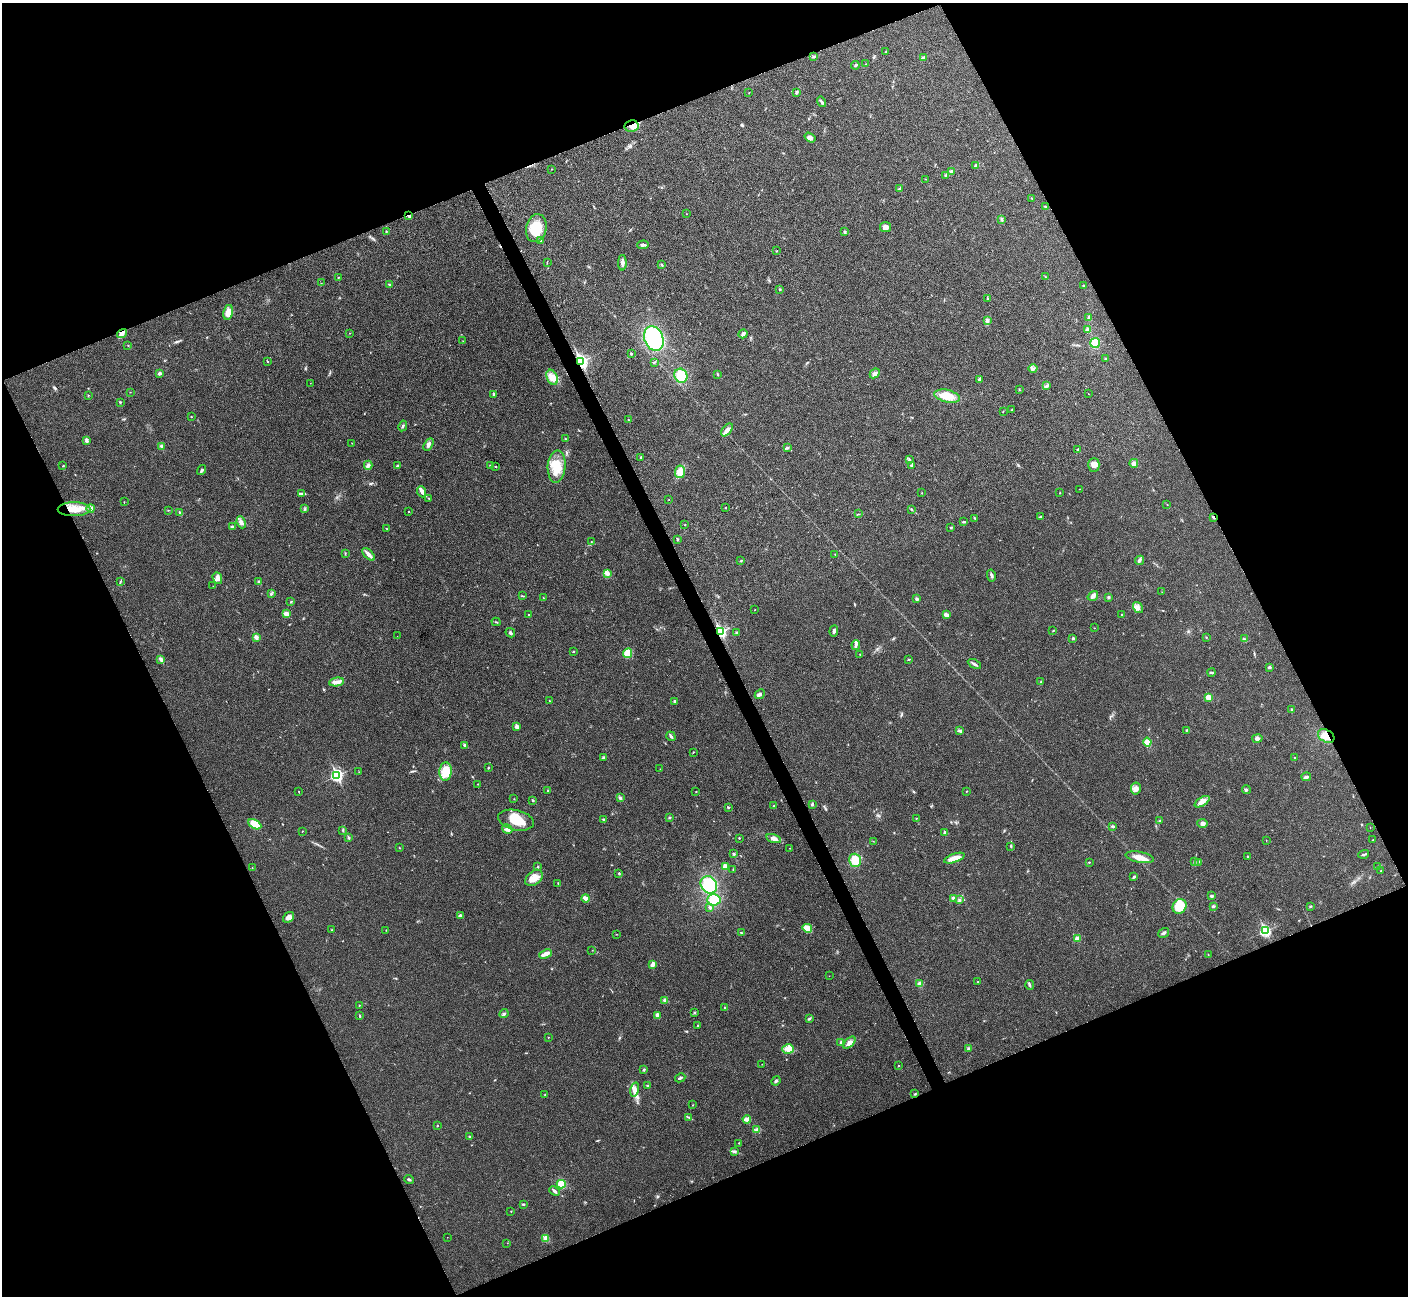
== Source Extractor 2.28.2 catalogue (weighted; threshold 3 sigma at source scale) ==
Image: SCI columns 5-5625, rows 166-5341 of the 5634 x 5628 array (HDU 1 of 3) = the unmasked area's bounding box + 8 px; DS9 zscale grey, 4 x 4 block average (1 PNG px = mean of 4 x 4 image px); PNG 1410 x 1298 px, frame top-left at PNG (2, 3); each listed source drawn as its Kron ellipse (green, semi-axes under 4 px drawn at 4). Shown black and unused: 44% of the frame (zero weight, under 3 of 4 exposures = <1% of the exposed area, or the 3 px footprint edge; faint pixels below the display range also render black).
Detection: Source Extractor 2.28.2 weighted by HDU 2 'WHT'. Background 0.0215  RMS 0.0053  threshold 0.0237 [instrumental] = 3 sigma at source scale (4.5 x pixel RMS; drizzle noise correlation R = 1.50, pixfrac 1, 0.05/0.05 arcsec/px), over >= 5 px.
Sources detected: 336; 4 inside a brighter object's white glare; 2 cosmic-ray / hot-pixel residue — neither listed nor drawn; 2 coinciding with a brighter row at this scale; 11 inside a brighter listed object's ellipse — not listed separately; the other 317 listed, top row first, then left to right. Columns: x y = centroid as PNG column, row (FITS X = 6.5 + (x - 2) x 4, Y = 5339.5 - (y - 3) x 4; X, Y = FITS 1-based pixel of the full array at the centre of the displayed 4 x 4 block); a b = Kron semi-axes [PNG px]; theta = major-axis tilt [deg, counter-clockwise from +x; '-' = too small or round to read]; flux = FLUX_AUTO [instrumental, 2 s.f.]
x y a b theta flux
886 51 2 2 - 1.3
814 56 3 3 - 3.5
923 58 4 4 - 7.9
866 64 2 2 - 1
855 65 4 2 - 3.5
796 92 3 2 - 5.1
749 93 2 2 - 1
822 102 5 2 - 5.9
632 126 7 6 - 23
810 138 6 4 -36 12
975 166 3 2 - 3.4
552 169 2 2 - 1.1
951 171 4 3 - 7.3
946 176 3 3 - 4.9
926 179 2 2 - 0.81
899 189 3 2 - 2.8
1032 198 2 2 - 1.5
1045 206 2 2 - 1.6
686 214 2 2 - 0.86
409 216 3 2 - 6
1002 219 3 2 - 2.7
885 227 5 5 - 13
536 228 14 10 77 70
386 232 3 2 - 1.9
845 232 3 3 - 4.4
540 240 2 2 - 1.8
643 245 5 2 - 7
776 251 2 2 - 1.4
547 262 2 2 - 1
622 263 8 3 -90 12
662 265 4 2 - 2.8
1046 277 3 2 - 1.9
338 278 2 2 - 1.8
321 283 2 2 - 0.82
390 284 4 2 - 4
1084 286 3 2 - 2.7
780 289 2 2 - 2.4
987 299 3 2 - 2.5
228 312 7 4 78 27
1089 317 3 2 - 4.6
987 320 4 3 - 6.6
1087 330 3 2 - 12
349 333 2 2 - 0.79
122 334 5 4 - 10
743 334 4 3 - 9.5
654 339 13 9 -68 240
463 341 2 2 - 0.99
1095 343 5 4 - 35
128 345 2 2 - 1.2
631 353 3 2 - 2.4
1106 359 2 2 - 1.8
268 361 2 2 - 1.6
581 361 3 2 - 790
654 362 3 2 - 2.4
1033 368 4 2 - 4.2
160 373 3 2 - 11
875 373 5 3 - 12
717 374 4 2 - 2.7
681 376 7 6 - 73
552 377 8 5 -67 23
980 379 3 2 - 6.1
310 383 2 2 - 0.71
1047 386 3 2 - 3.2
1019 389 2 2 - 1.9
130 392 2 2 - 0.77
494 394 2 2 - 14
1088 394 2 2 - 0.73
88 395 2 2 - 1.5
947 396 13 6 -12 52
120 402 2 2 - 2.1
1012 410 4 2 - 2.8
1003 411 2 2 - 1.4
191 417 2 2 - 1.4
628 420 2 2 - 3.4
403 426 5 2 - 4
727 430 7 4 50 14
565 439 3 2 - 2.5
86 441 4 3 - 5
352 443 2 2 - 0.84
428 444 7 3 60 11
161 446 3 3 - 5
787 448 3 2 - 2.6
1078 449 3 2 - 2.2
641 458 3 2 - 3.2
910 460 3 2 - 2.6
1134 463 4 3 - 14
368 465 4 3 - 6.8
911 465 3 2 - 3.6
1094 465 7 5 89 17
63 466 2 2 - 1.8
398 466 4 2 - 3.7
490 466 2 2 - 2.1
496 467 2 2 - 2.1
557 467 16 9 87 61
202 470 5 2 - 5.4
680 472 6 5 - 37
1080 489 2 2 - 0.78
422 492 6 4 -68 10
922 493 2 2 - 1.1
1060 493 2 2 - 0.97
301 494 4 2 - 3
429 498 2 2 - 3.1
669 500 2 2 - 0.81
124 502 2 2 - 0.98
1167 504 2 2 - 0.88
725 507 2 2 - 1.5
91 508 4 3 - 11
74 509 16 7 1 56
305 509 3 2 - 2.1
911 509 3 2 - 2.2
168 510 2 2 - 1
409 512 2 2 - 1.2
180 513 4 2 - 3.9
858 514 2 2 - 1.4
1041 517 3 2 - 2
1213 517 3 2 - 4.3
975 518 3 2 - 2.5
241 522 6 4 -68 11
964 522 3 2 - 2.6
685 525 2 2 - 1.4
232 527 4 2 - 4.6
386 528 2 2 - 1.3
951 528 3 2 - 2.2
678 539 2 2 - 3.6
591 542 2 2 - 1
345 554 2 2 - 1.2
369 554 8 3 -45 19
835 554 2 2 - 1.7
1140 560 5 3 - 5.6
741 561 3 2 - 3.3
607 573 4 2 - 5.2
991 575 6 3 -78 6
217 578 6 4 -71 17
120 581 2 2 - 1.6
259 582 3 2 - 4.2
213 586 2 2 - 0.55
1162 592 2 2 - 0.58
271 594 3 2 - 2
522 596 3 2 - 2.2
1093 596 6 4 34 13
1108 597 2 2 - 6.4
543 598 2 2 - 0.97
917 599 2 2 - 18
291 602 3 2 - 2.8
1138 608 6 4 -55 11
755 610 2 2 - 0.92
286 614 4 3 - 13
529 615 2 2 - 1.8
946 615 3 2 - 17
1122 615 2 2 - 2.9
496 622 4 2 - 2
1094 628 2 2 - 0.99
834 631 6 3 83 6.2
1053 631 2 2 - 1.6
720 632 3 2 - 520
510 633 5 2 - 5.1
737 633 3 2 - 2.6
397 636 2 2 - 0.53
256 637 2 2 - 34
1206 637 2 2 - 1.7
1073 638 3 2 - 2.8
1244 639 2 2 - 2.2
856 645 5 2 - 7.1
573 651 2 2 - 2.6
627 653 5 4 - 35
860 654 2 2 - 1
161 659 4 3 - 7.9
909 659 3 2 - 2.8
974 664 7 2 -28 6
1269 667 3 2 - 5.8
1212 672 4 2 - 3.2
337 682 8 4 8 14
1041 682 2 2 - 2.1
760 694 5 3 - 6.5
1208 697 2 2 - 75
550 701 2 2 - 1.7
675 702 3 2 - 6.6
1292 709 3 2 - 2.4
517 726 2 2 - 31
1187 730 3 2 - 2.4
960 731 4 3 - 5
671 736 5 2 - 6
1326 736 9 6 -32 28
1257 738 5 4 - 8.8
1147 742 4 4 - 21
465 745 4 2 - 6.7
693 752 2 2 - 1.8
604 758 3 2 - 3.6
1295 758 2 2 - 2.9
488 768 2 2 - 2.5
660 769 2 2 - 0.51
359 772 2 2 - 0.98
446 772 9 6 86 52
337 775 3 2 - 590
1306 777 5 3 - 6.8
478 784 2 2 - 2.2
1136 788 6 5 - 15
1246 789 4 2 - 3.9
548 791 2 2 - 1.1
967 791 2 2 - 1.3
299 792 2 2 - 1.2
696 792 2 2 - 1.1
620 798 4 2 - 4.9
514 799 2 2 - 1.1
533 800 3 2 - 2.7
1202 802 8 3 32 20
812 804 3 2 - 5
774 806 2 2 - 3
728 807 3 2 - 2.8
669 818 2 2 - 2.6
916 818 2 2 - 1.3
603 819 3 2 - 3.2
516 820 18 10 -13 87
1160 821 3 2 - 2
1203 823 5 4 - 11
255 824 7 4 -29 64
1113 826 4 2 - 4.3
1370 828 2 2 - 0.7
507 829 5 4 - 11
343 830 2 2 - 1.6
302 831 2 2 - 1
945 833 2 2 - 25
349 838 4 2 - 3.8
739 838 2 2 - 2.3
774 838 7 4 -16 13
1266 840 2 2 - 1.6
1373 840 2 2 - 0.93
873 841 2 2 - 0.78
1011 846 3 2 - 2.9
399 848 2 2 - 0.85
790 848 2 2 - 0.9
734 854 3 2 - 4
1364 854 5 2 - 4.7
1247 856 2 2 - 1.9
1140 857 14 5 -11 31
954 858 11 4 19 27
855 860 6 6 - 51
1194 861 4 2 - 3
1089 862 2 2 - 2.3
1198 862 4 2 - 4.1
538 867 3 2 - 2.5
725 867 4 3 - 17
1377 867 2 2 - 1.8
252 868 2 2 - 0.98
733 870 2 2 - 0.97
1381 871 2 2 - 1
619 873 3 2 - 2.9
1134 877 4 2 - 4.9
534 878 10 6 41 29
558 883 2 2 - 1.8
709 885 9 7 -51 120
1211 896 3 3 - 3.9
586 898 4 2 - 21
954 898 3 3 - 8.3
714 900 6 5 - 53
959 900 3 2 - 4.5
1180 906 8 6 56 88
1213 906 3 2 - 3.6
1310 906 2 2 - 2.3
710 908 3 2 - 6.7
461 916 4 3 - 5.8
289 917 6 4 39 16
807 928 5 4 - 27
332 930 2 2 - 1.3
386 930 2 2 - 0.9
1265 931 3 2 - 440
741 933 2 2 - 2.3
1163 933 6 3 32 7
616 934 2 2 - 0.95
1077 938 3 3 - 12
592 950 2 2 - 0.93
546 954 6 3 20 18
1208 955 2 2 - 1.2
653 964 4 2 - 13
829 976 2 2 - 1
978 982 2 2 - 1.4
920 984 4 3 - 13
1030 985 5 2 - 4.8
664 1000 3 2 - 3.4
359 1005 2 2 - 1.5
725 1008 2 2 - 5.3
694 1012 3 2 - 2.5
504 1014 5 2 - 6.8
657 1015 3 3 - 12
360 1016 4 2 - 2.3
809 1018 4 2 - 4
697 1025 2 2 - 2.6
548 1037 2 2 - 0.85
841 1042 3 2 - 3.9
849 1043 7 4 44 16
969 1048 2 2 - 1.4
788 1049 6 5 - 14
762 1064 2 2 - 0.79
898 1066 2 2 - 5.3
644 1070 2 2 - 3.7
680 1078 5 2 - 5.1
776 1081 5 2 - 5.5
647 1086 3 2 - 2.8
635 1090 7 4 76 13
545 1094 2 2 - 1.9
915 1094 3 2 - 2.5
693 1105 2 2 - 1.2
689 1118 2 2 - 2.1
747 1119 4 3 - 18
437 1126 2 2 - 1.9
757 1130 4 3 - 12
469 1136 3 2 - 3.2
739 1143 2 2 - 1.5
734 1151 4 2 - 4.6
409 1179 5 2 - 4.1
561 1184 4 4 - 33
554 1191 5 2 - 6.8
523 1204 4 2 - 3.2
511 1211 2 2 - 0.96
447 1237 2 2 - 0.54
546 1238 4 3 - 9.2
507 1243 2 2 - 0.58
Overlapping masked pixels (flux is a lower limit): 7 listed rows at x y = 632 126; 409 216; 581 361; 74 509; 1213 517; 720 632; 1326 736
Diffuse or blended objects may show on this block-average render without a row.